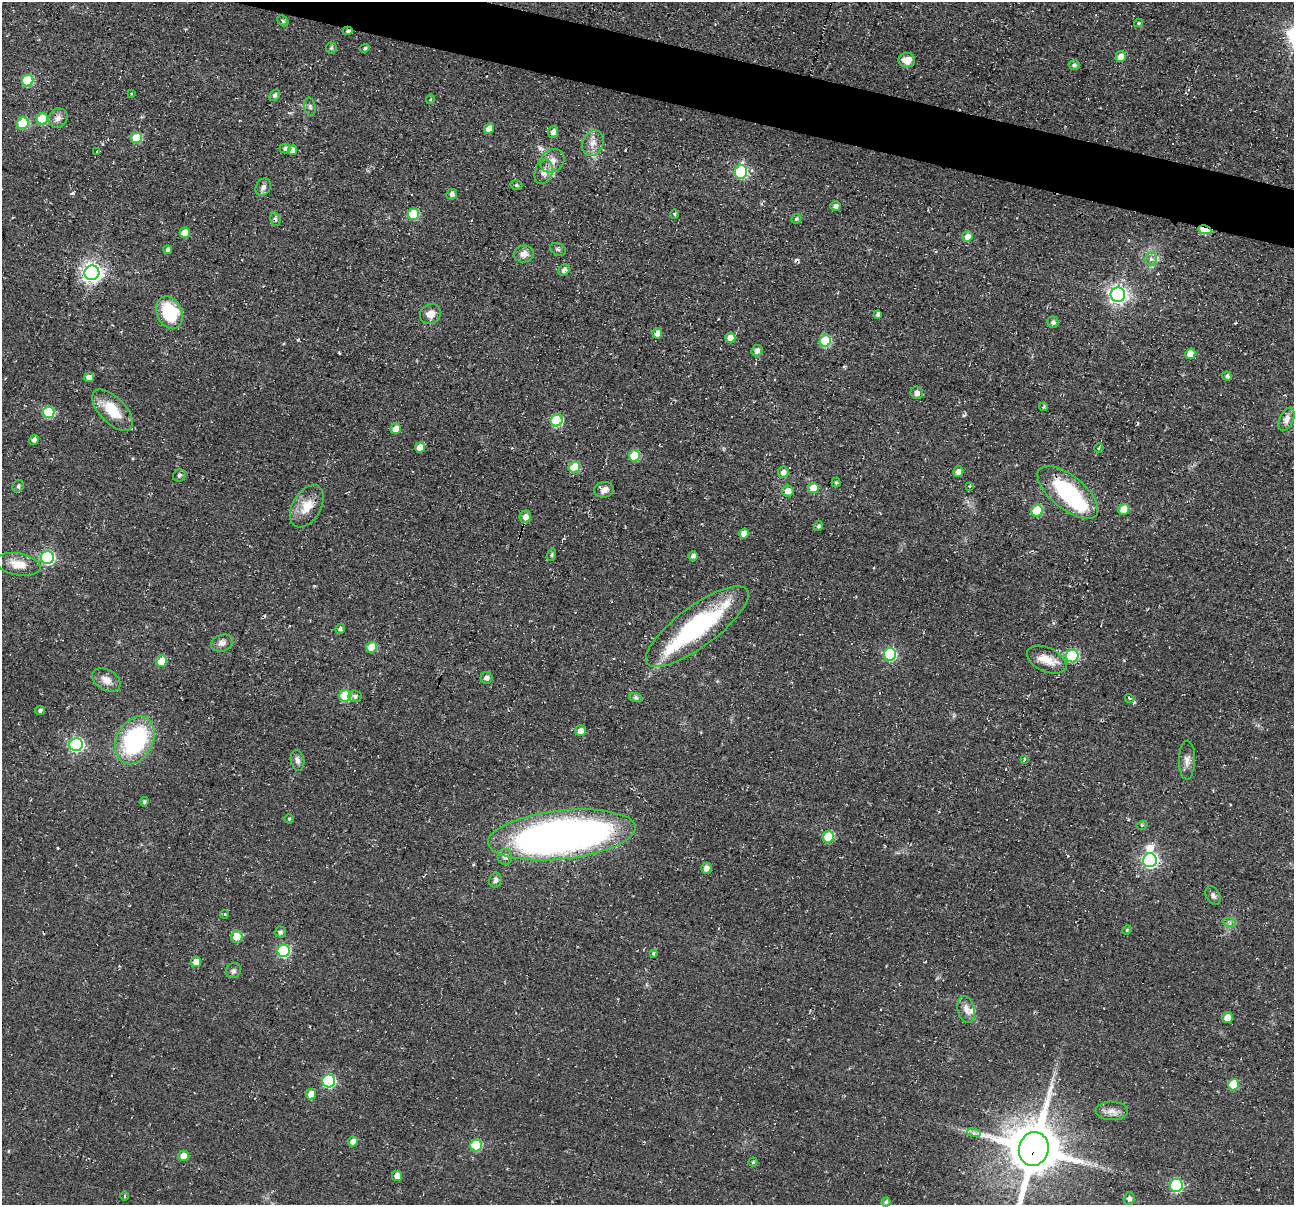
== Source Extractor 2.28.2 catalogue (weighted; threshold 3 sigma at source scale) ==
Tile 11 of 4 x 4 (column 3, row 3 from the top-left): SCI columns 2591-3882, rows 1366-2568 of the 5174 x 5222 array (HDU 1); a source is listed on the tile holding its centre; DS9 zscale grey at full resolution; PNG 1296 x 1207 px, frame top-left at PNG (2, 2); each listed source drawn as its Kron ellipse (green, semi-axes under 4 px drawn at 4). Shown black and unused: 4% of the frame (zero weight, under 2 of 3 exposures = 2% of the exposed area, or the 3 px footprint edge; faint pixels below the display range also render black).
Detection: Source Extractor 2.28.2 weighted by HDU 2 'WHT'; one run over the whole footprint, this tile lists its part. Background 0.0471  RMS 0.008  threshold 0.0362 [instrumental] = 3 sigma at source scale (4.5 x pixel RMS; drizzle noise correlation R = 1.50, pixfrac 1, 0.05/0.05 arcsec/px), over >= 5 px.
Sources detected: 156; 3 inside a brighter object's white glare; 5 cosmic-ray / hot-pixel residue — neither listed nor drawn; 4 inside a brighter listed object's ellipse — not listed separately; the other 144 listed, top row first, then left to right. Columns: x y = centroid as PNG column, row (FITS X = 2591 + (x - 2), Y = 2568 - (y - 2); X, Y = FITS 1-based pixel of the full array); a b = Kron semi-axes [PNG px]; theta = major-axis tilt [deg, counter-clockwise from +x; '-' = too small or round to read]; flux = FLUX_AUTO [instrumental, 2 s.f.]
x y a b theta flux
283 21 6 4 -46 1.3
1138 23 4 4 - 1.2
348 31 5 4 - 1.7
331 48 5 5 - 1.3
365 48 5 4 - 1.6
1121 57 5 5 - 8.3
907 60 8 7 - 9
1074 65 5 5 - 2.2
28 81 6 5 - 44
131 93 3 3 - 0.69
275 95 6 4 53 1.8
430 99 4 3 - 0.87
310 107 9 5 -79 2.3
58 118 10 9 - 4.4
42 119 6 5 - 31
23 123 6 5 - 45
489 129 5 4 - 7
553 132 6 5 - 4.5
136 138 5 5 - 31
593 143 13 10 68 6.6
285 149 5 5 - 2
293 150 5 4 - 5.8
97 152 4 4 - 1.1
552 161 13 11 39 7
544 172 12 9 73 6.2
741 172 7 6 - 75
516 185 6 4 -14 1.3
263 187 9 7 61 3.3
452 194 5 5 - 3.6
835 206 5 5 - 3
414 214 6 5 - 42
674 214 5 3 - 0.93
275 219 7 5 -75 2.3
796 219 5 4 - 1.5
1205 230 6 4 -11 37
185 233 5 5 - 8.4
967 236 5 5 - 6.2
558 249 8 6 -27 2
168 250 4 4 - 2.5
524 254 10 8 10 5.6
1151 259 6 6 - 2.4
564 270 6 5 - 3.7
92 273 7 7 - 430
1118 295 7 7 - 370
169 313 17 12 -65 40
430 314 11 9 35 7.1
878 314 4 4 - 2.2
1053 322 5 5 - 2.5
657 333 5 5 - 5.9
730 338 5 5 - 10
825 341 6 5 - 48
757 351 6 5 - 3.5
1190 354 5 5 - 9.6
1227 376 5 4 - 1.9
89 377 5 4 - 5.7
917 393 6 6 - 3.6
1044 407 4 3 - 1.2
112 410 26 13 -46 24
48 412 6 5 - 50
1286 419 12 7 67 5.1
557 421 6 5 - 62
396 429 5 5 - 8.8
34 440 5 4 - 2.9
420 447 5 5 - 8.2
1099 448 5 4 - 0.95
634 456 6 5 - 31
575 467 5 5 - 34
783 472 5 5 - 3.7
958 472 5 5 - 3.9
179 475 6 6 - 2.2
836 483 5 4 - 1.1
18 486 6 5 - 2.1
969 486 3 3 - 2.1
813 488 5 5 - 15
604 490 10 7 8 5.2
788 491 5 5 - 7
1068 492 36 16 -39 75
307 506 23 14 59 14
1124 509 5 5 - 13
1037 511 6 5 - 35
525 517 6 5 - 5.8
819 526 5 4 - 1.8
744 534 5 4 - 10
552 555 6 4 72 1.2
693 556 5 4 - 2.8
47 558 7 6 - 120
18 564 22 11 -10 12
697 627 62 20 37 110
340 629 5 4 - 2
222 643 11 8 17 4.2
372 647 5 5 - 19
890 654 6 6 - 73
1072 656 6 6 - 75
1047 660 21 12 -25 13
161 661 6 5 - 13
486 678 6 6 - 3.2
106 680 15 10 -32 6.9
345 696 6 5 - 48
355 696 6 6 - 2.7
636 698 7 4 -19 1.7
1129 699 5 4 - 1.5
40 711 5 4 - 1.9
581 731 5 5 - 6.3
135 740 25 18 63 95
76 745 7 6 - 170
297 760 10 6 -77 3.4
1024 760 3 3 - 11
1187 760 19 8 89 5.3
144 802 4 4 - 1.8
289 819 4 4 - 1
1142 825 6 3 15 1
562 835 74 24 6 510
828 837 6 5 - 33
505 857 8 7 - 4
1150 860 7 7 - 210
706 868 5 5 - 5.2
495 880 7 6 - 2.5
1213 896 10 6 -62 2.6
225 914 4 3 - 0.78
1229 922 7 4 -18 1.8
1127 930 5 4 - 1.1
280 932 5 5 - 2.4
237 937 6 5 - 13
284 951 6 6 - 74
653 953 4 3 - 1.1
196 962 5 5 - 7.1
233 971 8 7 - 2.3
966 1009 14 8 -76 5.5
1227 1018 5 5 - 9.9
329 1081 6 6 - 92
1233 1085 6 5 - 26
311 1094 5 5 - 8.7
1112 1111 16 9 -1 6.1
974 1133 7 4 -17 2.1
353 1142 5 5 - 4.5
476 1146 6 5 - 50
1034 1149 17 15 75 4600
184 1156 5 5 - 9.2
753 1162 4 4 - 1.2
397 1176 5 5 - 5.7
1176 1186 6 6 - 99
124 1196 4 3 - 0.96
1129 1199 6 5 - 2.5
886 1202 5 4 - 1.9
Overlapping masked pixels (flux is a lower limit): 3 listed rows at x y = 348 31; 1205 230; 1034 1149
Isophote crosses this tile's border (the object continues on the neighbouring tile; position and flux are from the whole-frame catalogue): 1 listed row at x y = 1034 1149